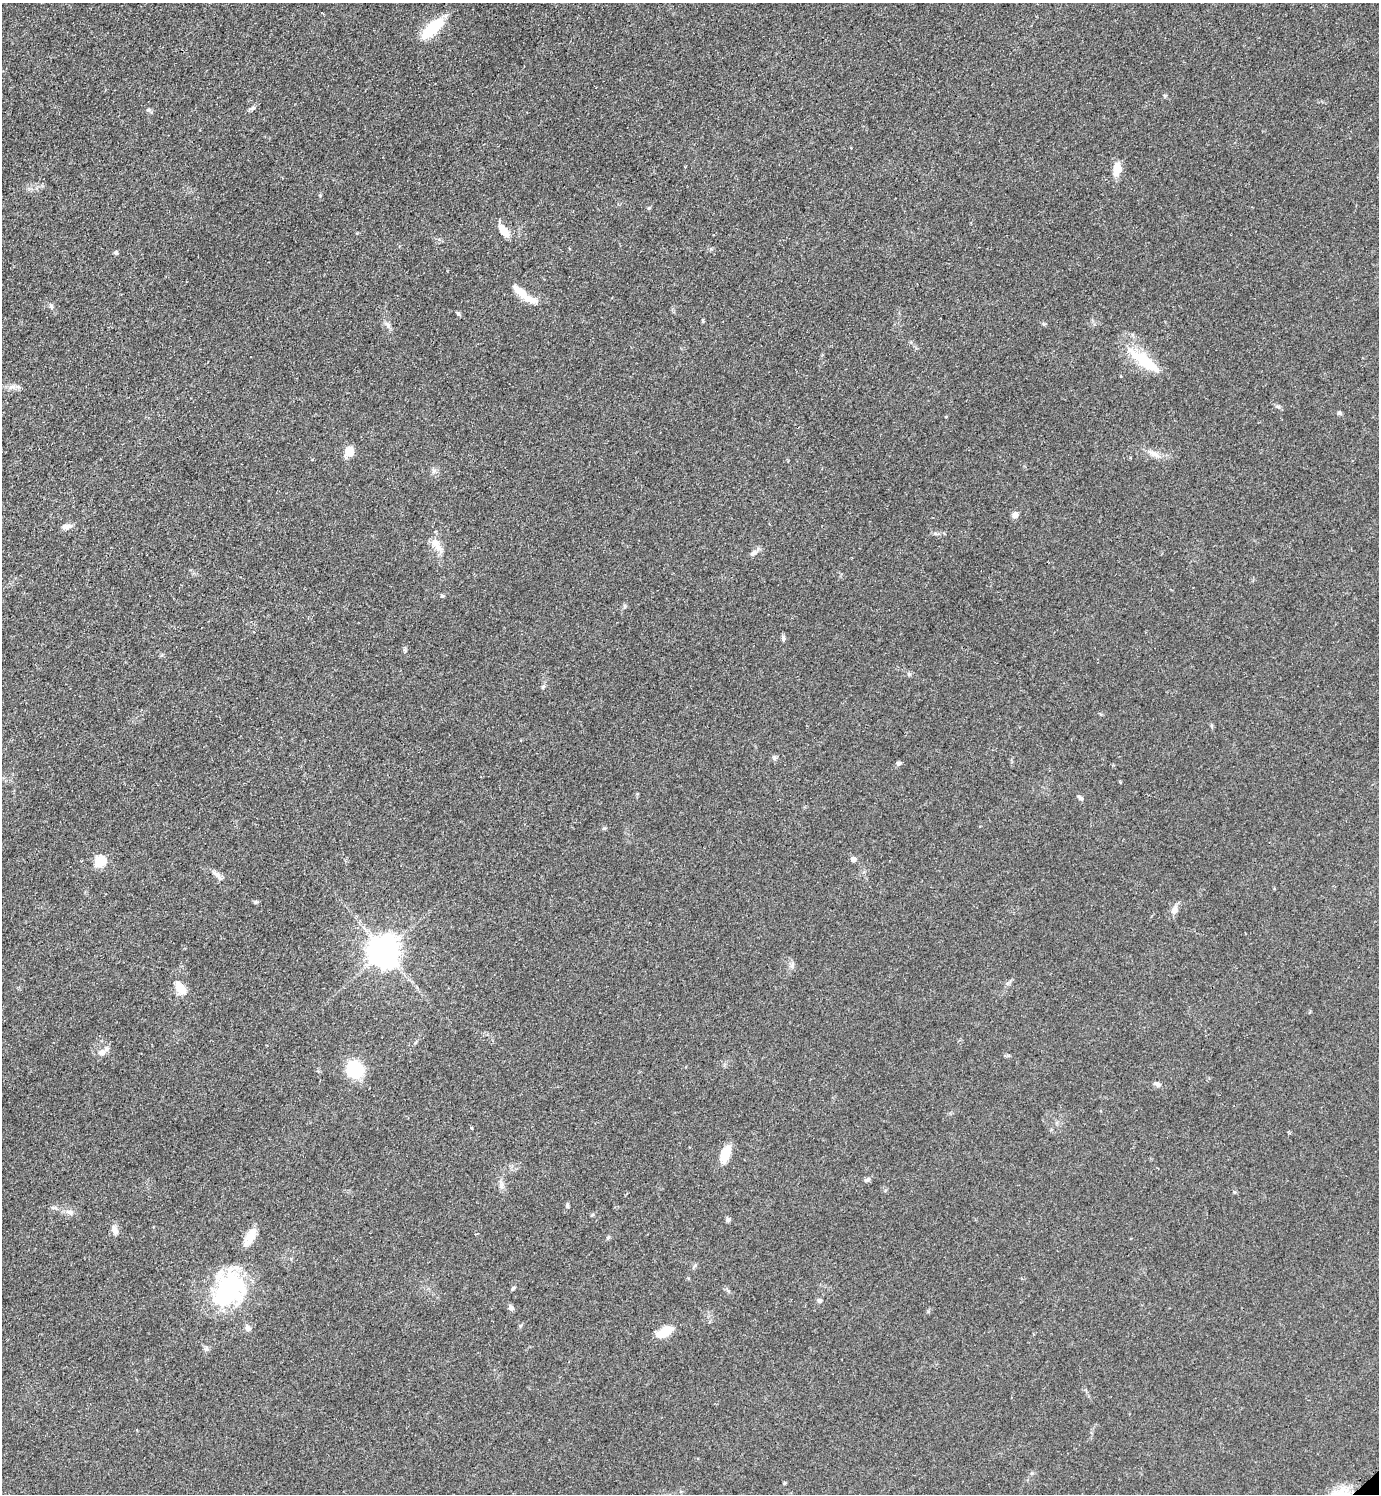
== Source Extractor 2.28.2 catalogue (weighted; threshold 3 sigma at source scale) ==
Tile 11 of 4 x 4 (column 3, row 3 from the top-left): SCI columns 3067-4443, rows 1499-2990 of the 5988 x 5990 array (HDU 1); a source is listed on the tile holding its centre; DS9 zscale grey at full resolution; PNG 1381 x 1496 px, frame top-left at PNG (2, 3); no overlay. Shown black and unused: <1% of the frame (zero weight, under 2 of 3 exposures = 1% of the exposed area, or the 3 px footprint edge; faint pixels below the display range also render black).
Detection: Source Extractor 2.28.2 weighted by HDU 2 'WHT'; one run over the whole footprint, this tile lists its part. Background 0.0801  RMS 0.0074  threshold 0.0331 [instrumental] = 3 sigma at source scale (4.5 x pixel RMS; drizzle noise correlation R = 1.50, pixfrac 1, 0.05/0.05 arcsec/px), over >= 5 px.
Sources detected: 55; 2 inside a brighter listed object's ellipse — not listed separately; the other 53 listed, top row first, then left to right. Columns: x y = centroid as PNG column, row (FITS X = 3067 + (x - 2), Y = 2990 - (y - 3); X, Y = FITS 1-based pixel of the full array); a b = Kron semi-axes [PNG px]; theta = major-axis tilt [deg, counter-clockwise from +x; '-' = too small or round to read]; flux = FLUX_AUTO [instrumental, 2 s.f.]
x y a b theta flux
433 27 29 12 41 28
252 108 9 5 25 1.9
1117 169 19 11 75 8.5
504 231 16 8 -52 9.4
116 252 5 5 - 1.3
520 292 26 8 -42 12
51 306 7 5 -75 1.6
388 325 8 6 -87 2.3
1144 361 42 12 -36 30
12 387 10 4 5 2.5
1278 407 6 4 -19 1.3
1339 413 6 5 - 1.3
349 451 11 9 86 9.7
1153 453 19 7 -26 5.5
1015 515 6 5 - 5.2
66 527 12 6 11 3.9
435 542 13 10 -33 6
753 553 13 6 35 3
442 596 4 4 - 1.3
783 639 9 5 -87 1.8
543 687 6 5 - 1.1
774 758 6 6 - 1.7
898 764 6 5 - 1.8
1081 798 7 5 -61 1.6
853 859 5 5 - 4.7
100 861 6 5 - 58
215 874 15 6 -37 3.7
256 902 5 4 - 1
1174 910 11 8 66 4
384 951 9 9 - 1300
792 966 7 6 - 2.1
181 989 14 8 -51 11
102 1052 11 8 23 4.2
355 1070 14 12 -49 41
1157 1084 10 6 -20 2.4
471 1128 3 3 - 1.3
725 1154 21 10 69 13
867 1180 9 5 26 2
501 1185 10 6 -81 3
567 1206 5 5 - 1.1
70 1212 9 7 -30 3
728 1220 6 6 - 1.6
115 1230 11 8 -64 4
249 1237 25 10 62 9.9
608 1237 5 5 - 1.1
513 1288 7 4 46 1
228 1289 45 36 63 83
820 1301 6 5 - 1.8
511 1308 7 6 - 2.3
248 1328 8 7 - 2.7
664 1332 21 9 30 14
206 1349 7 6 - 1.8
784 1483 4 3 - 0.91
Unlisted compact peaks at least as high as the median listed source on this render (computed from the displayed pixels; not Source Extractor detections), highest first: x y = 458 313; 649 208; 148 110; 604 828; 935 533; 1234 1192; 1165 96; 909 674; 928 1311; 434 471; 703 320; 1044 324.